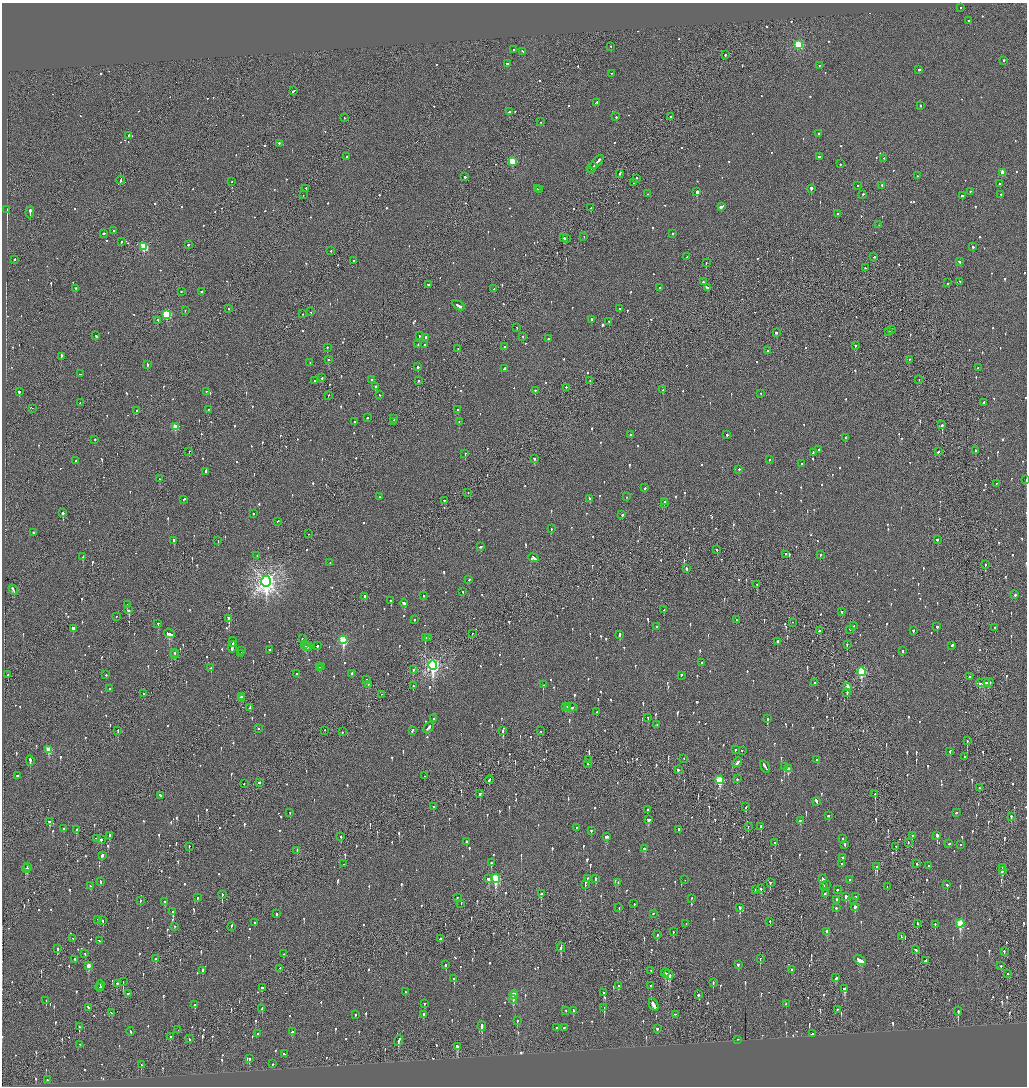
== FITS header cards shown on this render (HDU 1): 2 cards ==
NAXIS1  =                 2050
NAXIS2  =                 2168

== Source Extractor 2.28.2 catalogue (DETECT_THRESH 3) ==
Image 2050 x 2168 px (HDU 1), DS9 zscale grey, zoomed out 1/2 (1 PNG px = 2 x 2 image px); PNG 1029 x 1088 px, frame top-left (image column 2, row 2168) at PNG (2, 3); each listed source drawn as its Kron ellipse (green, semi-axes under 4 px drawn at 4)
Background -0.0917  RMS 0.067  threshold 0.2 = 3 sigma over >= 5 px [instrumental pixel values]
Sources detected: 1359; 46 cannot appear on this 1/2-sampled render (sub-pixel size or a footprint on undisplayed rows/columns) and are neither listed nor drawn; of the other 1313, the 500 brightest by FLUX_AUTO listed and drawn (813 fainter detections omitted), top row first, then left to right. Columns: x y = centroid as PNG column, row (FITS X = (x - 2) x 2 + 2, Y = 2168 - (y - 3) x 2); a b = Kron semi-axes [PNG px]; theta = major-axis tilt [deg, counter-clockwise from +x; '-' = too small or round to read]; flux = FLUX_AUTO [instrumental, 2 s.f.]
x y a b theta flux
960 8 2 2 - 280
969 21 2 2 - 200
798 45 3 3 - 1300
611 47 2 2 - 58
514 50 3 2 - 110
522 52 2 2 - 64
725 55 4 2 - 120
1004 61 2 2 - 150
507 64 2 2 - 1100
819 66 2 2 - 74
919 70 2 2 - 320
611 74 2 1 - 72
294 91 3 2 - 130
597 103 3 2 - 890
920 106 2 2 - 63
509 112 2 2 - 340
616 117 2 2 - 100
670 117 2 1 - 210
344 118 2 2 - 64
541 122 2 1 - 120
818 134 2 2 - 87
129 136 3 2 - 160
279 144 3 2 - 130
347 157 2 2 - 80
819 157 2 2 - 200
884 159 2 2 - 120
512 162 3 3 - 630
597 162 9 2 47 330
840 164 2 2 - 140
592 168 5 2 - 250
1002 173 3 3 - 210
620 174 3 2 - 88
917 176 2 2 - 84
465 177 2 2 - 160
637 179 2 2 - 240
121 180 4 1 - 250
232 182 2 2 - 62
633 183 2 2 - 80
1000 184 2 2 - 70
858 186 2 2 - 64
882 186 2 2 - 62
306 189 2 2 - 69
537 189 2 1 - 120
811 189 2 2 - 1400
540 190 4 2 - 240
697 192 2 2 - 1900
970 192 2 2 - 56
648 194 2 2 - 130
303 195 2 1 - 77
863 195 2 2 - 140
1001 195 2 2 - 88
962 196 2 2 - 210
721 207 4 2 - 680
591 208 2 1 - 240
7 210 4 2 - 2700
30 213 6 2 86 300
837 214 2 2 - 72
879 225 2 1 - 61
113 231 2 2 - 110
104 234 3 2 - 380
673 234 2 2 - 86
584 237 2 1 - 57
564 238 2 2 - 89
566 239 2 2 - 100
121 242 2 2 - 220
188 245 2 2 - 370
144 247 3 3 - 860
973 247 2 2 - 140
331 251 2 2 - 70
687 257 3 1 - 210
874 257 3 2 - 70
15 260 2 1 - 150
353 261 2 2 - 56
959 262 2 2 - 160
706 263 2 2 - 230
865 268 2 2 - 69
703 282 2 2 - 250
960 282 2 1 - 140
948 283 2 2 - 86
428 285 3 2 - 120
75 288 2 1 - 150
660 288 2 2 - 74
707 288 3 2 - 280
494 289 3 2 - 92
181 292 2 2 - 120
202 292 3 2 - 94
458 306 6 2 -33 230
229 309 2 2 - 95
619 309 2 2 - 310
185 311 2 2 - 83
311 312 2 2 - 69
302 314 2 2 - 67
167 315 3 3 - 1200
591 320 2 2 - 78
158 321 3 2 - 88
609 322 2 2 - 100
517 328 2 2 - 55
892 330 2 2 - 67
889 332 2 2 - 110
776 333 3 2 - 230
96 336 3 2 - 110
419 336 2 2 - 55
523 337 2 2 - 73
426 338 3 2 - 86
548 339 2 2 - 310
418 345 2 2 - 100
424 345 2 2 - 76
855 346 2 2 - 120
504 347 2 2 - 110
327 348 2 2 - 86
458 349 2 1 - 68
767 351 2 2 - 110
61 357 4 1 - 150
329 360 3 2 - 80
909 360 2 2 - 95
310 363 2 2 - 140
147 365 3 2 - 270
418 367 2 2 - 300
978 368 2 2 - 83
504 369 4 2 - 570
80 374 2 2 - 76
322 378 2 2 - 150
372 380 2 2 - 94
919 380 2 1 - 58
315 381 2 2 - 100
418 381 2 2 - 73
590 381 2 2 - 260
375 387 2 2 - 310
566 388 2 2 - 98
663 390 3 2 - 560
535 391 2 2 - 220
19 392 2 2 - 400
206 392 2 1 - 62
761 394 2 2 - 59
380 395 2 2 - 56
328 396 2 2 - 57
80 403 2 2 - 59
983 403 4 2 - 110
32 409 2 1 - 180
208 410 2 2 - 55
458 410 2 2 - 85
136 411 2 2 - 160
367 418 2 2 - 61
394 419 2 1 - 76
355 422 2 2 - 80
393 422 3 2 - 130
459 422 2 2 - 63
942 425 2 1 - 380
175 427 3 3 - 310
631 435 3 2 - 100
727 435 2 2 - 150
845 438 2 2 - 140
95 440 2 2 - 120
819 450 2 2 - 180
976 451 3 2 - 85
189 452 2 2 - 120
938 452 2 2 - 82
813 453 3 2 - 70
465 454 2 2 - 78
534 459 2 2 - 170
770 460 2 2 - 100
76 461 2 1 - 79
802 464 2 2 - 71
739 470 2 2 - 62
206 472 3 2 - 120
159 479 2 2 - 57
1026 480 2 1 - 110
996 484 2 1 - 58
645 488 2 2 - 73
468 493 2 1 - 67
379 497 2 2 - 150
627 497 2 2 - 55
589 499 4 2 - 110
183 500 3 1 - 220
444 501 2 2 - 67
665 502 2 2 - 100
664 504 2 2 - 320
63 513 2 2 - 1200
253 514 2 2 - 61
622 515 2 2 - 320
278 522 2 1 - 96
551 529 2 2 - 94
33 533 2 2 - 370
308 534 2 1 - 64
937 540 2 2 - 68
174 541 2 2 - 300
218 541 2 2 - 86
480 547 3 2 - 98
717 550 2 2 - 130
786 555 2 1 - 130
820 555 2 2 - 97
257 556 2 2 - 70
83 557 3 2 - 92
533 558 5 4 - 460
330 563 2 2 - 55
985 565 2 2 - 100
687 569 3 2 - 170
469 580 2 2 - 55
266 582 6 5 - 9100
757 585 2 2 - 140
13 590 6 2 -56 330
463 592 2 2 - 58
1015 595 2 2 - 110
423 596 2 2 - 56
364 597 3 1 - 160
391 601 2 2 - 370
404 603 4 2 - 180
127 605 2 2 - 200
129 610 2 2 - 310
664 610 2 2 - 60
842 612 2 2 - 58
116 617 2 2 - 92
229 619 4 2 - 670
415 620 2 2 - 150
736 620 2 1 - 60
792 623 2 1 - 78
158 624 2 2 - 150
853 626 2 2 - 240
657 627 2 2 - 57
937 627 2 2 - 160
995 628 2 1 - 72
73 629 2 2 - 300
850 630 2 2 - 190
820 631 3 2 - 150
913 631 2 2 - 80
169 634 5 2 - 420
472 634 2 1 - 72
620 635 4 2 - 250
425 638 2 2 - 130
428 638 4 2 - 84
302 639 3 2 - 63
343 640 4 3 - 1300
233 642 5 2 - 230
778 642 2 2 - 240
305 645 3 2 - 96
847 645 2 1 - 250
317 646 2 2 - 59
952 646 3 2 - 190
306 647 2 1 - 76
308 647 2 2 - 110
232 648 6 2 82 230
270 650 2 2 - 790
242 651 2 2 - 220
903 651 2 2 - 100
175 653 2 2 - 130
241 654 3 1 - 180
175 655 2 2 - 84
702 663 2 2 - 250
433 665 5 4 - 3900
321 667 4 2 - 110
211 668 2 2 - 170
319 668 2 2 - 72
414 670 2 2 - 190
861 672 4 3 - 950
297 674 2 2 - 90
352 674 3 2 - 130
8 675 2 2 - 160
106 675 2 2 - 180
681 676 2 2 - 120
969 677 2 2 - 110
366 680 2 2 - 62
815 683 2 2 - 170
983 683 7 2 7 230
988 683 5 3 - 160
368 685 2 2 - 61
543 685 3 2 - 100
413 686 2 2 - 67
847 687 3 2 - 140
110 689 2 2 - 220
847 693 2 2 - 94
144 694 4 2 - 150
381 695 2 1 - 150
242 697 3 2 - 140
241 699 2 2 - 87
565 707 2 2 - 80
250 708 4 2 - 270
567 708 3 1 - 90
572 708 6 2 -5 250
596 712 2 2 - 67
648 718 2 2 - 71
434 719 2 2 - 55
767 719 3 2 - 200
657 725 2 2 - 70
428 728 6 2 45 200
258 729 2 2 - 130
118 731 2 2 - 64
325 731 2 1 - 170
412 731 3 2 - 79
503 731 3 2 - 400
541 731 2 1 - 120
343 732 2 2 - 97
967 741 4 2 - 250
49 750 3 3 - 340
735 750 2 2 - 71
742 751 2 1 - 79
950 752 2 2 - 130
964 757 2 2 - 210
684 759 2 1 - 67
588 760 2 1 - 93
817 760 2 2 - 83
30 761 5 2 - 450
737 763 5 2 - 220
588 764 2 1 - 57
765 767 7 2 -59 310
784 767 2 2 - 180
788 769 4 3 - 150
678 770 3 2 - 78
17 776 2 2 - 200
424 776 2 2 - 55
737 779 2 2 - 66
489 780 4 2 - 170
719 780 4 3 - 770
260 783 3 2 - 74
244 784 2 1 - 80
979 788 2 1 - 89
480 794 3 2 - 95
875 794 3 2 - 190
160 796 3 2 - 110
816 802 4 2 - 250
433 807 2 1 - 60
746 807 3 1 - 130
648 810 3 2 - 95
290 813 2 2 - 66
956 813 2 2 - 110
828 816 2 2 - 59
1011 817 2 2 - 170
648 820 3 3 - 130
800 821 3 2 - 150
49 822 4 2 - 160
748 827 2 1 - 71
761 827 2 2 - 100
576 828 2 2 - 87
64 829 2 2 - 62
76 830 2 2 - 360
679 830 2 2 - 510
591 831 2 2 - 56
109 836 3 2 - 91
912 836 2 2 - 190
937 836 3 2 - 470
341 837 2 2 - 82
606 837 4 2 - 130
96 839 2 2 - 180
843 839 3 2 - 85
101 840 2 2 - 320
466 842 2 2 - 88
775 843 2 2 - 110
908 843 2 1 - 99
949 844 2 2 - 57
845 845 3 2 - 120
960 845 2 1 - 66
189 847 2 2 - 220
896 847 2 2 - 75
645 849 3 3 - 110
297 851 3 2 - 110
102 856 3 2 - 120
842 858 2 2 - 85
491 863 3 2 - 74
343 864 2 1 - 58
841 864 2 2 - 63
917 864 2 2 - 94
929 866 2 2 - 73
27 867 2 2 - 110
877 867 3 2 - 1000
1002 868 2 1 - 58
26 869 4 3 - 220
1002 871 4 2 - 140
489 879 3 2 - 160
496 879 5 3 - 1100
587 879 2 2 - 59
596 879 4 2 - 190
823 879 4 2 - 140
685 880 2 1 - 70
849 880 2 1 - 170
100 882 3 2 - 79
618 883 2 2 - 66
770 883 2 2 - 170
585 885 2 1 - 100
826 885 4 2 - 80
947 885 2 2 - 280
90 886 3 2 - 63
823 886 2 2 - 110
887 887 2 1 - 60
761 889 2 2 - 70
756 890 3 2 - 83
837 890 2 2 - 120
541 894 3 2 - 220
825 894 2 2 - 60
222 895 3 1 - 240
846 897 2 2 - 1500
855 897 2 2 - 270
197 898 2 2 - 55
457 898 3 2 - 57
691 899 2 2 - 56
836 900 2 2 - 100
140 901 2 2 - 82
165 902 3 2 - 130
854 902 2 2 - 110
461 904 2 1 - 62
634 904 3 2 - 55
855 907 2 2 - 1000
619 908 2 2 - 75
740 908 3 2 - 240
836 908 2 2 - 260
173 912 2 2 - 420
276 914 2 2 - 110
653 914 2 2 - 66
97 920 2 1 - 75
103 921 3 2 - 58
770 922 2 2 - 190
254 923 2 2 - 70
686 924 2 2 - 57
917 924 3 2 - 68
960 924 4 3 - 850
935 925 4 2 - 93
175 927 2 2 - 100
231 927 3 1 - 150
673 932 2 2 - 71
827 932 3 2 - 88
657 935 3 2 - 64
901 937 4 2 - 110
73 939 2 1 - 60
440 939 2 2 - 130
99 941 3 2 - 100
561 948 5 2 - 340
57 949 2 2 - 64
916 950 2 2 - 60
1004 952 2 2 - 96
85 954 2 2 - 62
284 954 2 2 - 64
156 959 3 3 - 96
760 959 3 2 - 120
74 960 2 2 - 73
860 960 7 2 -30 240
925 961 3 2 - 56
446 965 3 2 - 120
738 965 3 2 - 69
88 966 4 2 - 170
1001 966 2 2 - 140
280 969 2 2 - 61
791 970 3 2 - 64
202 971 3 2 - 110
651 971 2 2 - 55
665 973 4 3 - 230
1008 974 2 1 - 120
669 975 5 3 - 280
836 978 3 2 - 110
454 979 3 2 - 130
123 982 2 1 - 78
713 983 3 2 - 110
117 984 2 2 - 170
100 985 5 2 - 320
619 986 3 2 - 150
651 986 2 2 - 56
100 988 4 2 - 260
262 988 2 2 - 150
845 989 3 3 - 200
405 992 2 2 - 57
603 993 2 2 - 89
128 994 2 2 - 130
514 995 4 3 - 350
698 995 2 2 - 300
513 1000 4 2 - 79
46 1001 2 2 - 56
424 1004 2 2 - 56
786 1004 2 2 - 72
194 1005 3 2 - 76
654 1005 6 2 -65 1200
89 1008 4 2 - 170
604 1008 3 2 - 160
262 1009 3 2 - 130
837 1010 2 2 - 86
565 1011 2 2 - 58
573 1011 3 2 - 75
958 1012 4 2 - 310
112 1013 3 2 - 100
355 1015 2 2 - 87
423 1015 2 2 - 260
675 1015 2 2 - 74
517 1021 3 2 - 80
482 1026 5 2 - 360
79 1027 3 2 - 70
557 1028 3 2 - 88
564 1028 2 2 - 100
657 1029 2 2 - 79
178 1030 2 2 - 58
130 1032 4 2 - 200
293 1032 4 2 - 89
258 1034 2 2 - 340
812 1034 2 2 - 58
170 1037 3 2 - 66
189 1039 3 2 - 55
738 1040 2 2 - 68
398 1041 5 2 - 190
80 1045 2 2 - 55
457 1047 4 3 - 120
284 1054 3 2 - 66
249 1059 3 2 - 130
273 1064 2 2 - 110
141 1065 3 2 - 140
47 1080 2 2 - 240
At the frame edge (FLAGS 8, measured only in part): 1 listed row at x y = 1026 480
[813 fainter detections neither listed nor drawn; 46 sub-pixel or undisplayed-footprint detections neither listed nor drawn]